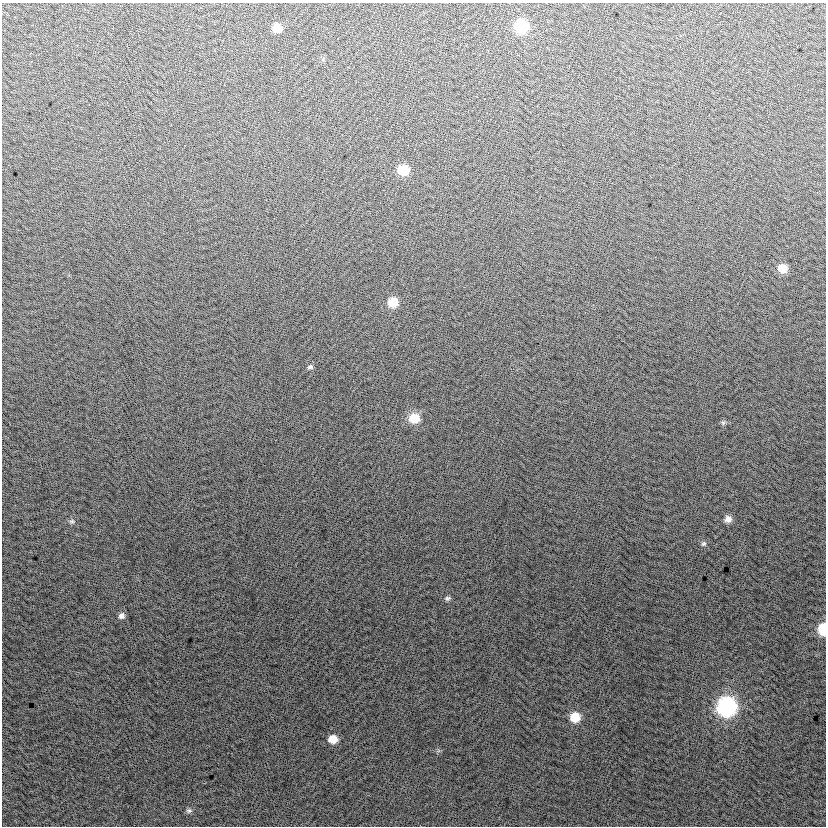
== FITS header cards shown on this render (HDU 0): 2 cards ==
NAXIS1  =                  824
NAXIS2  =                  824

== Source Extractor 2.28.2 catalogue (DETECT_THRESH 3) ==
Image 824 x 824 px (HDU 0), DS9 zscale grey, 1 PNG px = 1 image px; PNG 828 x 828 px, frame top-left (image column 1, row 824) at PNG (2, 3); no overlay
Background 2.83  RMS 13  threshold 40.1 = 3 sigma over >= 5 px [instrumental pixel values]
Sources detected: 18; all 18 listed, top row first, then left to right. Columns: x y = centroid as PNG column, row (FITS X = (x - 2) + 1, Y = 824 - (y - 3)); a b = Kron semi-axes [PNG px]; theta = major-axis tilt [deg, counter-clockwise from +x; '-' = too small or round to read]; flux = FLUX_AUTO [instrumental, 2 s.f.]
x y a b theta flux
521 26 9 9 - 60000
277 28 8 7 - 12000
403 170 9 8 - 26000
783 268 9 8 - 12000
393 302 9 8 - 19000
310 367 7 5 9 2100
414 418 11 10 - 19000
723 423 6 6 - 1800
728 519 8 8 - 5400
72 521 7 5 13 2100
704 544 7 7 - 2100
447 598 8 5 13 2200
121 616 8 8 - 3700
823 629 8 6 -90 35000
727 707 10 10 - 270000
575 717 9 9 - 19000
333 739 9 8 - 12000
189 811 8 6 0 2300
At the frame edge (FLAGS 8, measured only in part): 1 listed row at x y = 823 629